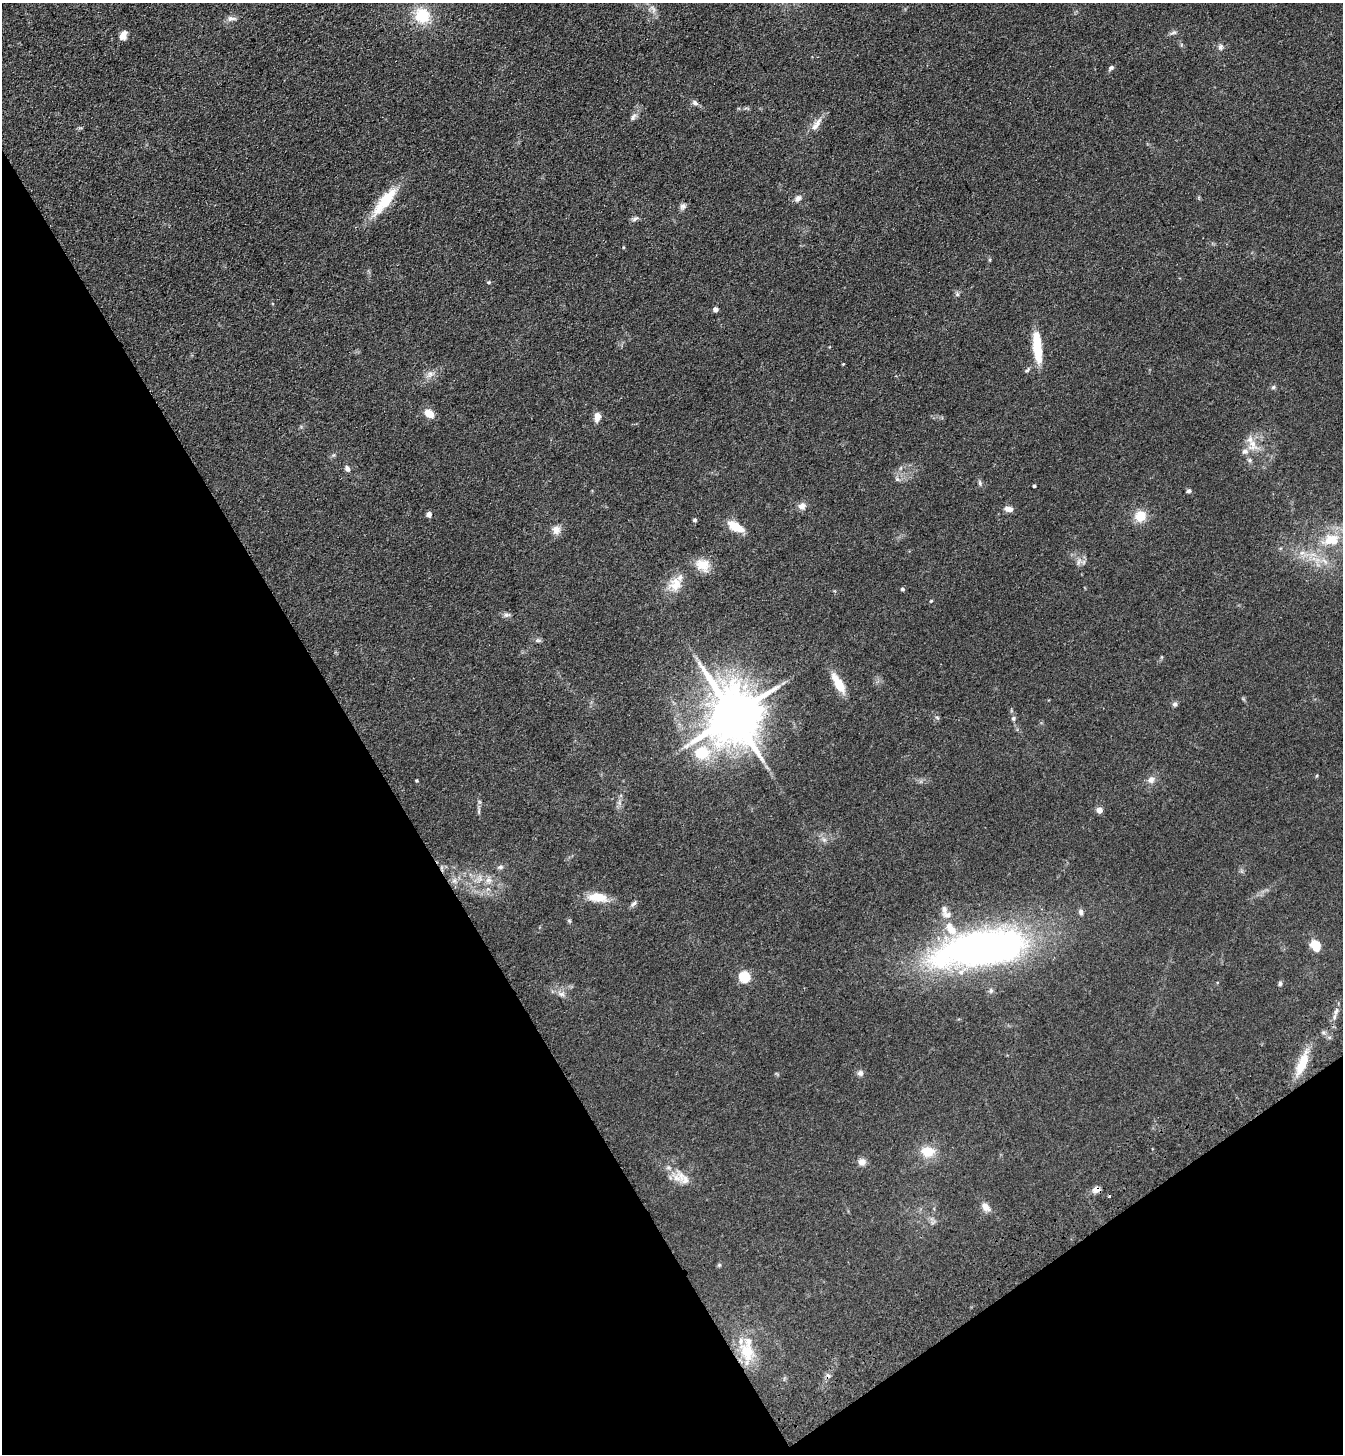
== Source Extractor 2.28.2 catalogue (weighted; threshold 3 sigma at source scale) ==
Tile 14 of 4 x 4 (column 2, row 4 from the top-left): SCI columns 1574-2914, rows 105-1556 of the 5963 x 6017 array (HDU 1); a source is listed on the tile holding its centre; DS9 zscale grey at full resolution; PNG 1345 x 1456 px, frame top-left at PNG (2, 3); no overlay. Shown black and unused: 32% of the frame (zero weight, under 3 of 4 exposures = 6% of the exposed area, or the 3 px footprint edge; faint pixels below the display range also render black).
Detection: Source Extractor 2.28.2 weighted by HDU 2 'WHT'; one run over the whole footprint, this tile lists its part. Background 0.0855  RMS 0.0086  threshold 0.0385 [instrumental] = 3 sigma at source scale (4.5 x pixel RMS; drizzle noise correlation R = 1.50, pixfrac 1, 0.05/0.05 arcsec/px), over >= 5 px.
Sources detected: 84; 1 cosmic-ray / hot-pixel residue — not listed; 4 inside a brighter listed object's ellipse — not listed separately; the other 79 listed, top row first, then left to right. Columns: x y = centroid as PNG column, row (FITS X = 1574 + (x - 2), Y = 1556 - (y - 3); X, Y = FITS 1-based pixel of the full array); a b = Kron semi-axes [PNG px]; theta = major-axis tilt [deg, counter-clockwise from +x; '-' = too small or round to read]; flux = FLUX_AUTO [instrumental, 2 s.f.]
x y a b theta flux
422 15 18 17 - 27
231 18 12 7 0 3.8
1173 33 11 4 9 1.9
123 35 11 7 68 5.4
1220 47 8 7 - 2.5
1111 68 8 5 41 2
695 103 9 6 -32 2.5
633 117 12 6 54 3.1
816 124 24 8 55 7.4
798 198 9 7 54 3.5
385 201 41 12 51 31
683 206 9 7 76 2.8
635 219 11 5 36 2.3
488 282 5 4 - 0.92
957 294 6 5 - 1.6
715 309 4 4 - 5
1037 347 33 8 -85 32
843 364 3 3 - 0.71
1027 370 7 4 45 1.5
430 374 11 8 57 4.6
1273 387 6 5 - 1.5
429 414 12 8 -35 9.4
597 417 9 6 82 7.9
1253 444 20 14 -88 14
347 469 7 5 -58 3
897 479 5 5 - 1.6
980 483 7 5 84 1.6
1034 486 3 3 - 1.3
1189 491 6 5 - 1.6
802 506 9 8 - 4.6
1009 509 11 6 -7 4.7
429 514 6 5 - 3.4
1140 516 14 13 - 13
695 520 5 4 - 1.3
736 527 19 9 -28 16
556 530 11 10 - 6.1
1331 540 24 15 10 25
1302 553 8 6 42 3.4
1325 561 11 4 -50 3.6
1078 562 7 5 89 2.3
703 565 20 15 -32 13
675 584 21 17 52 15
903 589 4 4 - 1.6
931 601 5 4 - 0.79
506 615 10 5 5 2.4
538 640 7 4 0 1.6
839 684 23 8 -59 18
1175 704 6 6 - 2.1
733 715 16 14 -68 5100
1013 718 6 5 - 1.8
701 753 21 17 7 29
1316 776 5 3 - 0.8
417 780 3 3 - 0.94
1151 780 10 9 - 4.4
1099 810 4 4 - 10
479 812 8 4 -90 1.6
500 867 8 5 9 2.1
489 880 9 7 14 4
454 881 7 5 1 2.4
598 897 26 11 -7 15
634 904 10 5 41 2.1
1081 912 8 6 -77 2.8
948 915 12 8 3 4.4
569 921 5 5 - 1.1
1316 946 12 10 -61 13
980 949 105 34 10 390
745 977 5 5 - 72
1280 984 6 5 - 1.5
562 994 9 7 22 3.4
1336 1011 12 5 64 3.3
1302 1064 33 11 68 20
860 1073 8 8 - 2.9
928 1152 15 12 -1 16
862 1162 9 8 - 4.6
685 1179 14 13 - 9.1
1096 1189 9 7 31 4.7
986 1207 12 8 -42 5.9
719 1265 5 5 - 1.3
747 1352 30 17 -78 29
Overlapping masked pixels (flux is a lower limit): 2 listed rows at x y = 1096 1189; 747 1352